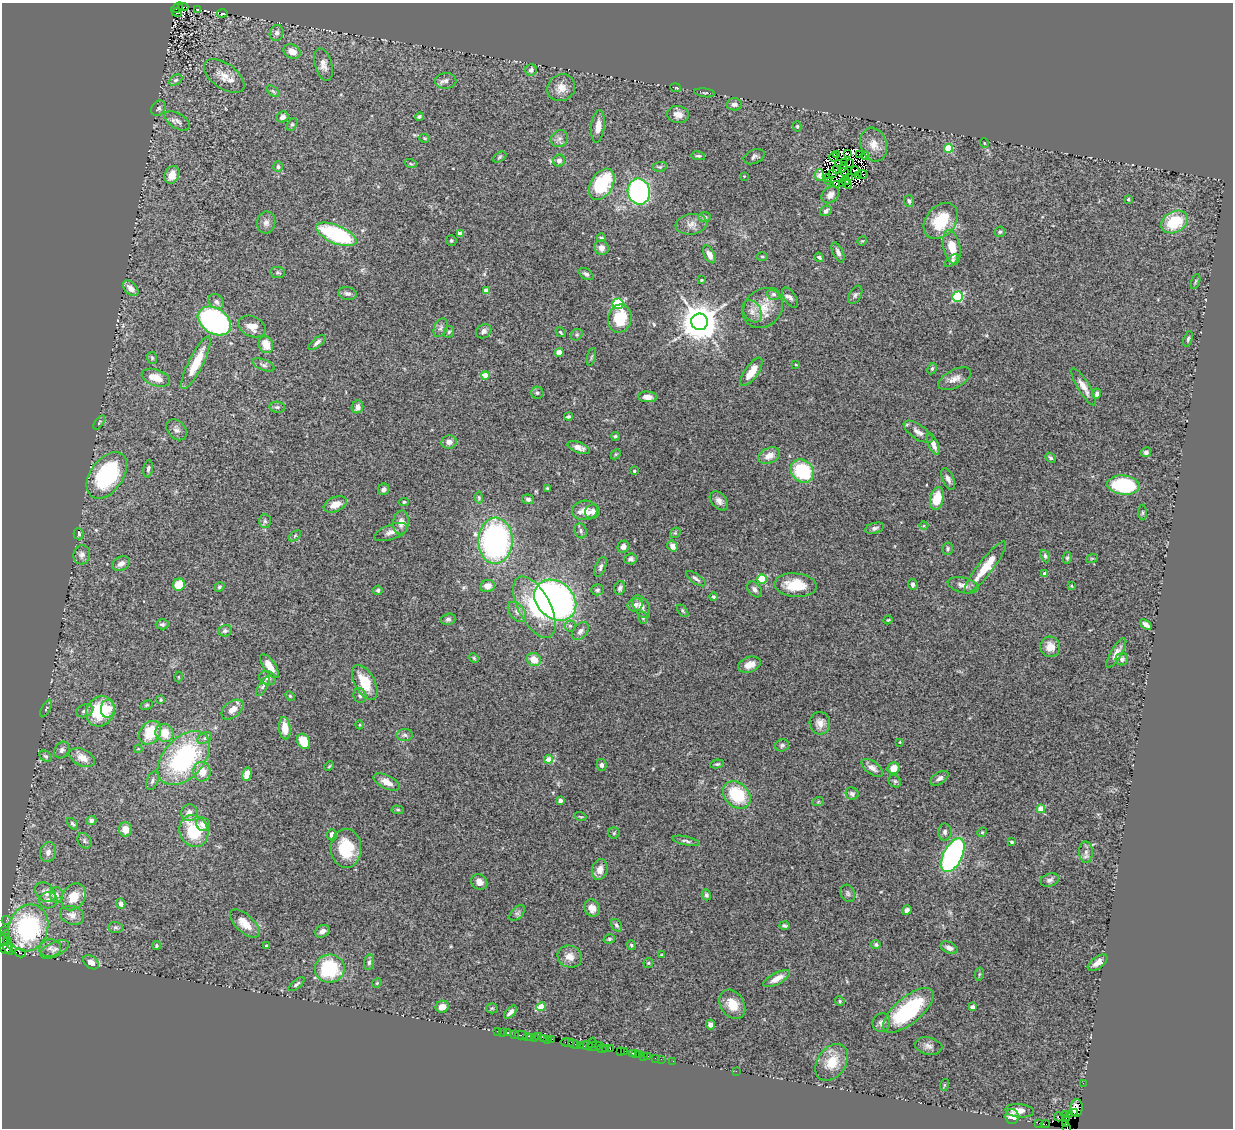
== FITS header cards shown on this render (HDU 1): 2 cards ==
NAXIS1  =                 1231
NAXIS2  =                 1126

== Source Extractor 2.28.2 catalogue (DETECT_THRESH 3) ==
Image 1231 x 1126 px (HDU 1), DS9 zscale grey, 1 PNG px = 1 image px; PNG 1235 x 1130 px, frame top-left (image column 1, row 1126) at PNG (2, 3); each listed source drawn as its Kron ellipse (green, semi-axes under 4 px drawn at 4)
Background 2.07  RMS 0.12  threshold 0.349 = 3 sigma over >= 5 px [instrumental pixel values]
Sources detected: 398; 14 with non-positive FLUX_AUTO (blend fragments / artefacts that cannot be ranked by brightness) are neither listed nor drawn; the other 384 listed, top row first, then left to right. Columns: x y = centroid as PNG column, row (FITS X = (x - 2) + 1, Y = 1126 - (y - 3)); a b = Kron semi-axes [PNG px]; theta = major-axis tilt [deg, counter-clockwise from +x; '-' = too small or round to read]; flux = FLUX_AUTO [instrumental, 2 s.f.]
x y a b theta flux
183 7 5 2 - 360
177 8 6 3 37 420
198 10 3 2 - 6.2
177 12 5 3 - 11
222 13 5 3 - 8.7
277 33 8 7 - 28
292 52 9 6 -27 58
323 65 16 8 -74 60
531 70 6 5 - 25
224 76 23 12 -35 120
176 80 7 5 27 16
446 81 10 8 2 32
561 88 14 13 - 86
676 88 5 2 - 9.3
273 91 7 4 -37 15
705 93 10 2 -7 8.8
734 104 7 6 - 29
159 108 8 6 53 25
678 115 11 8 -9 52
282 117 6 5 - 37
419 117 4 4 - 15
177 121 14 7 -30 37
292 124 7 4 62 13
598 126 16 6 83 70
797 126 5 4 - 10
424 138 5 4 - 9.9
559 139 9 8 - 31
984 143 5 3 - 6
874 145 17 13 -73 98
948 148 4 4 - 300
836 154 3 2 - 33
848 154 4 2 - 9.7
860 154 2 2 - 7.2
698 156 7 4 -9 14
865 156 4 2 - 6.3
499 157 7 4 29 12
754 157 11 7 23 24
834 157 4 2 - 7.4
559 160 6 5 - 31
838 163 2 2 - 6.3
844 163 2 2 - 9.1
850 163 4 2 - 1.6
411 164 6 4 -19 11
278 167 5 5 - 17
660 167 7 5 7 14
843 167 5 2 - 11
837 169 3 2 - 10
855 171 4 4 - 25
845 172 4 2 - 11
832 173 3 3 - 0.47
863 174 5 2 - 11
172 175 9 7 67 100
819 175 6 4 -82 26
858 175 4 2 - 3
744 176 3 2 - 5.5
849 177 3 2 - 15
829 178 3 2 - 11
846 180 4 2 - 11
829 181 2 2 - 23
843 183 3 2 - 1.6
602 184 17 11 59 470
836 184 3 2 - 17
847 184 5 3 - 2.2
639 191 13 11 -79 1600
830 195 9 7 40 54
1128 199 3 3 - 11
909 201 6 5 - 16
826 211 6 4 36 26
705 217 6 5 - 15
941 221 20 14 51 300
266 222 11 9 82 40
1174 222 14 10 29 330
691 224 16 10 7 59
1000 232 5 5 - 14
336 234 22 9 -23 770
460 234 4 4 - 97
601 238 4 3 - 12
451 240 5 5 - 13
862 241 5 4 - 8
952 247 17 8 -78 150
602 248 7 7 - 42
838 252 11 5 -65 30
709 254 10 5 -62 46
762 256 6 4 -1 9.6
819 257 5 3 - 17
952 261 8 4 40 20
278 272 7 5 -6 15
586 274 8 5 -31 22
701 280 3 2 - 7.2
1196 281 8 3 71 11
131 288 9 6 -45 53
486 291 4 4 - 96
347 293 9 6 -8 26
773 294 6 6 - 19
855 295 10 6 60 21
958 297 5 5 - 640
790 298 11 6 -56 27
216 302 8 6 -42 31
618 304 5 5 - 900
763 308 21 18 46 170
752 311 12 8 -58 52
620 318 14 11 76 230
214 321 18 12 -32 1900
700 322 8 8 - 22000
252 327 14 10 -24 88
441 328 10 6 66 23
484 331 8 6 34 28
449 332 6 5 - 14
561 332 5 3 - 12
577 335 6 5 - 13
1188 339 8 4 74 14
317 342 10 4 39 25
266 345 9 7 -67 120
559 352 4 4 - 130
591 357 9 3 75 11
152 358 6 5 - 11
196 363 29 7 63 210
264 365 11 5 -22 24
796 365 3 2 - 6.3
932 368 6 4 63 13
752 372 16 6 54 110
485 375 4 4 - 180
156 378 15 8 -19 110
955 379 18 9 28 61
1084 387 21 6 -59 67
537 393 6 6 - 17
1097 394 5 3 - 21
648 397 10 5 -3 43
277 407 8 5 -8 18
357 407 6 5 - 41
568 417 4 3 - 16
99 422 8 3 54 9.3
176 430 12 8 -48 35
918 432 17 7 -34 49
615 436 4 4 - 11
449 442 7 6 - 43
933 444 11 5 -67 55
579 447 12 5 -21 43
1146 452 5 5 - 22
616 454 6 4 43 9.7
769 456 12 7 25 70
1050 458 6 4 -40 12
148 469 8 4 80 21
634 471 3 3 - 12
802 471 13 10 -45 540
107 475 26 16 54 840
948 479 11 5 -66 36
1123 485 16 9 -7 580
547 488 3 3 - 8.4
384 489 6 5 - 28
479 497 6 4 -88 11
937 498 12 6 77 180
528 499 6 5 - 21
719 501 11 7 -47 39
404 502 4 3 - 11
335 504 12 7 23 83
585 510 13 10 2 100
592 512 7 7 - 31
1142 513 8 4 90 11
265 521 7 6 - 19
401 522 12 8 84 64
924 526 4 3 - 7.2
875 528 10 5 17 22
581 531 7 6 - 19
391 532 17 7 19 49
675 533 6 4 42 11
78 534 6 5 - 22
295 536 7 3 38 11
495 541 23 17 88 2000
672 546 6 5 - 51
623 547 6 5 - 43
948 549 6 5 - 15
82 555 9 8 - 42
1045 556 6 4 -65 15
1067 558 6 4 80 13
1092 558 6 3 19 8.9
631 559 6 5 - 21
121 564 9 6 28 47
600 567 10 5 70 22
985 568 32 7 52 220
1045 573 4 4 - 41
696 579 11 4 -35 25
762 579 4 4 - 450
913 584 5 5 - 23
179 585 6 6 - 150
796 585 21 12 -5 210
963 585 15 7 -13 56
487 586 7 6 - 57
1071 586 3 3 - 7.4
219 587 5 4 - 12
620 588 7 5 77 19
754 589 9 6 -49 33
378 590 4 4 - 13
598 590 6 5 - 16
713 597 4 4 - 12
555 600 23 18 -42 3600
635 605 8 6 23 35
641 606 12 7 -61 50
534 607 33 16 -62 490
683 611 7 4 -50 12
517 612 11 7 -51 40
643 618 6 4 -75 12
448 619 7 5 15 18
888 620 4 4 - 9.5
162 624 6 5 - 18
1146 625 6 4 -38 34
570 626 5 5 - 17
225 631 7 5 13 22
580 631 10 6 49 37
1050 647 10 10 - 87
1116 653 17 5 59 51
474 658 5 4 - 9.2
1122 659 6 6 - 24
534 660 7 6 - 99
749 665 12 7 20 82
269 666 14 6 -55 95
178 677 5 3 - 6.8
267 678 9 7 -15 39
365 682 19 10 -61 210
263 686 11 4 59 19
360 695 7 6 - 22
290 696 6 3 -45 8.3
161 700 4 3 - 9.2
147 705 6 4 26 11
46 709 9 4 64 11
108 709 9 7 84 100
232 710 12 8 38 61
85 711 9 6 18 28
100 711 16 13 56 370
820 723 11 10 - 57
360 725 4 3 - 6.8
285 728 11 5 -84 110
150 733 13 9 51 240
164 733 9 8 - 130
405 735 8 6 -1 23
205 738 8 5 27 20
304 741 8 6 -66 160
900 742 3 3 - 6.7
782 745 7 6 - 20
138 749 4 4 - 7.1
62 750 9 7 54 27
46 756 7 5 -39 16
82 758 13 8 -26 71
184 758 32 20 47 1100
548 759 4 4 - 110
717 764 7 4 9 13
602 765 6 5 - 22
329 766 5 3 - 7.9
872 768 12 6 -35 43
894 768 6 5 - 89
202 772 10 8 -78 110
247 774 7 4 78 82
939 778 10 5 33 33
152 781 10 5 68 24
895 781 7 5 -45 16
387 782 14 6 -26 63
852 794 7 6 - 22
737 795 15 12 -44 370
560 800 4 4 - 38
818 802 6 3 19 8.7
1041 809 4 4 - 200
398 810 6 4 -6 11
189 813 8 8 - 52
581 817 6 2 -19 6.7
91 821 5 4 - 23
72 824 7 4 -47 16
203 824 7 6 - 61
125 829 7 6 - 77
194 831 16 14 -63 350
945 832 8 6 -90 26
982 832 5 4 - 8.8
614 833 6 5 - 13
332 835 6 5 - 39
84 841 8 6 -56 18
686 841 14 4 -12 22
1012 842 3 3 - 12
346 848 19 15 -88 330
48 852 10 8 78 45
1086 852 10 7 -89 37
953 855 18 9 64 2300
600 870 10 8 76 56
1050 880 9 6 18 24
479 882 8 7 - 53
45 892 11 8 -40 52
848 893 9 6 -66 21
57 895 8 6 -87 27
706 895 5 4 - 18
73 897 14 11 54 160
48 900 9 8 - 46
121 904 5 4 - 39
592 908 9 7 -58 63
907 910 5 4 - 27
517 913 10 5 47 22
72 915 12 9 -19 68
6 920 4 2 - 28
245 924 18 9 -43 110
616 925 7 5 -56 17
784 926 5 3 - 15
116 927 7 5 -1 19
28 928 24 19 68 1100
5 930 2 2 - 33
322 931 8 6 28 37
4 938 9 4 68 590
609 939 6 4 16 13
8 940 2 2 - 34
876 944 5 4 - 16
6 945 11 4 -60 370
156 945 4 4 - 11
631 945 5 4 - 13
266 946 3 3 - 17
50 948 11 8 9 44
949 948 9 5 -26 38
5 949 6 3 -39 170
55 949 15 7 25 43
20 953 6 3 -16 450
661 955 4 3 - 7.1
570 957 12 11 - 74
91 962 8 6 -37 51
369 962 8 5 82 19
648 963 5 5 - 10
1098 963 11 6 37 55
330 969 15 14 - 560
979 974 7 3 81 9.8
777 979 15 5 28 69
377 983 5 4 - 9.3
296 984 10 4 39 17
840 1001 5 4 - 9.9
732 1004 16 11 -57 140
442 1007 6 6 - 66
541 1007 5 4 - 160
972 1007 4 4 - 44
492 1008 5 5 - 9.6
908 1010 31 13 40 700
510 1012 8 3 47 30
881 1022 9 8 - 31
710 1025 5 4 - 32
497 1031 2 2 - 38
503 1032 2 2 - 48
507 1033 3 3 - 130
515 1034 2 2 - 24
521 1035 6 2 0 200
527 1036 2 2 - 120
531 1037 3 3 - 120
534 1037 2 2 - 160
539 1037 3 2 - 250
543 1038 4 3 - 220
551 1039 3 3 - 130
548 1040 3 2 - 69
567 1043 7 3 -11 210
592 1043 5 2 - 27
574 1044 6 3 -23 50
580 1045 4 2 - 250
586 1045 6 3 5 450
594 1046 9 3 13 260
928 1046 14 8 -11 42
606 1048 3 2 - 98
602 1049 5 3 - 190
610 1049 2 2 - 25
625 1051 2 2 - 16
621 1052 3 2 - 79
632 1053 3 2 - 88
636 1054 3 2 - 44
639 1055 3 2 - 140
643 1056 3 2 - 82
648 1056 2 2 - 63
655 1058 2 2 - 33
661 1059 2 2 - 43
673 1061 2 2 - 19
832 1062 20 14 54 180
736 1071 2 2 - 64
1083 1083 2 2 - 26
944 1085 6 4 71 8.2
1077 1108 9 6 88 1000
1020 1111 14 6 -5 58
1074 1113 3 3 - 87
1065 1114 3 2 - 70
1070 1114 3 2 - 100
1012 1116 8 6 -84 69
1058 1117 4 2 - 26
1066 1119 3 3 - 80
1039 1123 2 2 - 22
1065 1123 3 2 - 63
1045 1124 4 2 - 120
1067 1128 2 2 - 9.2
At the frame edge (FLAGS 8, measured only in part): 2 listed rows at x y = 4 938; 1067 1128
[14 non-positive-flux detections neither listed nor drawn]